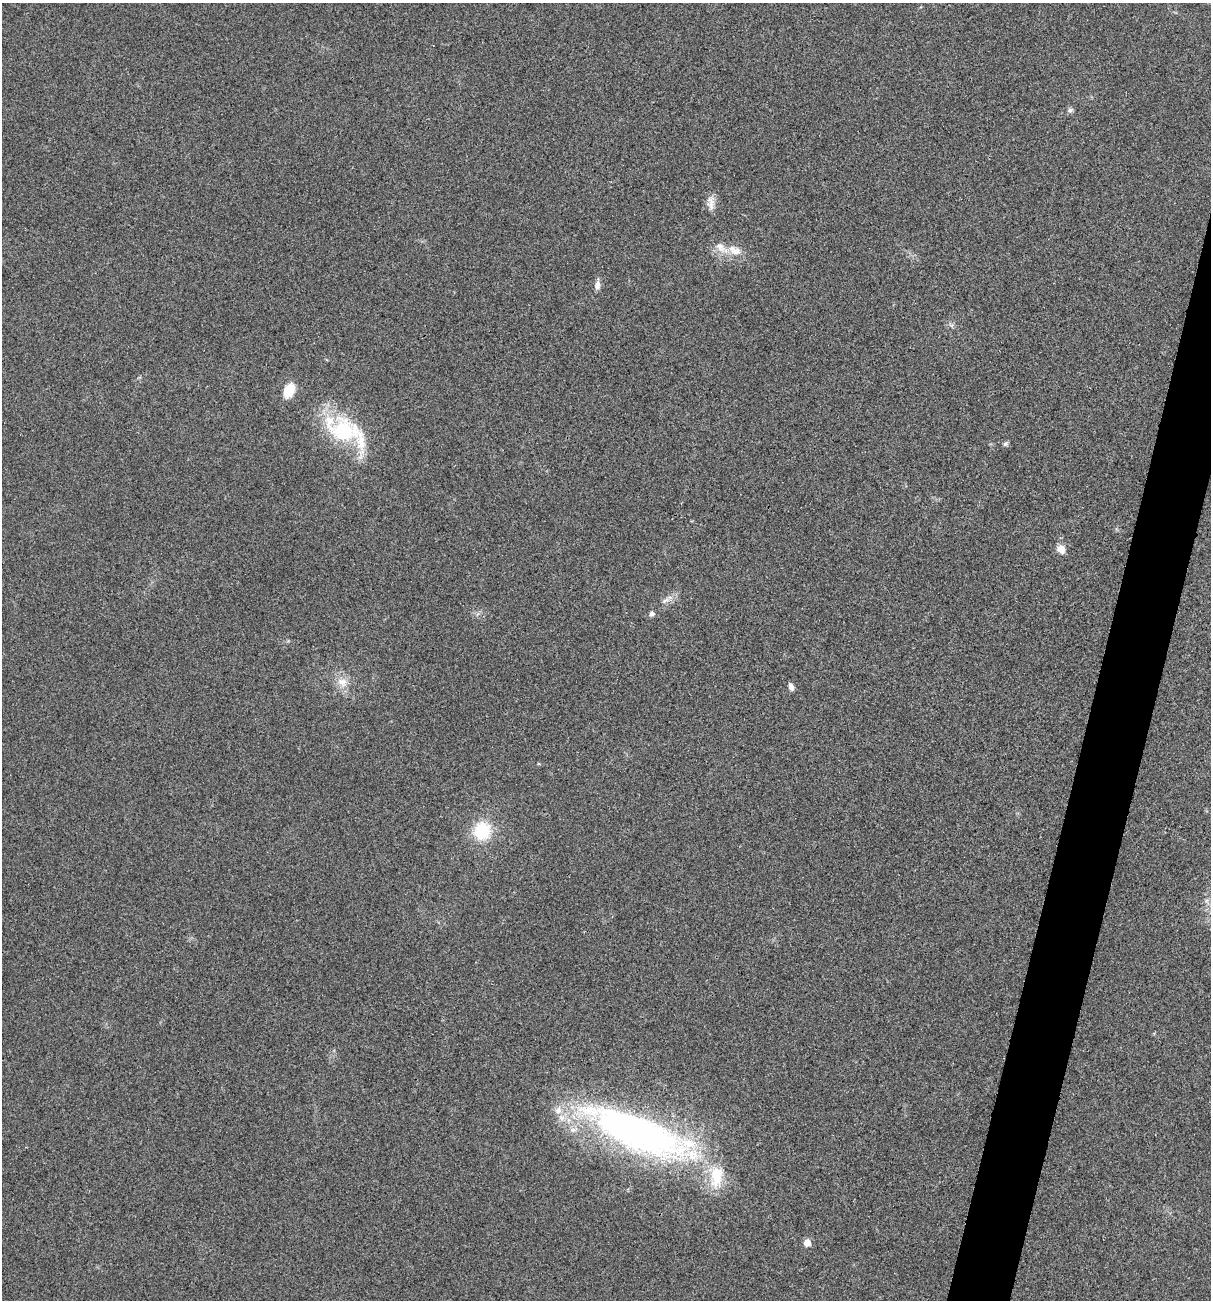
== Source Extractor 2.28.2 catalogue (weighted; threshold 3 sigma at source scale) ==
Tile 10 of 4 x 4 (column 2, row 3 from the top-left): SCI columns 1340-2548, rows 1306-2603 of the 5220 x 5205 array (HDU 1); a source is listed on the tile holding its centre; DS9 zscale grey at full resolution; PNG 1213 x 1302 px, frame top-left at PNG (2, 3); no overlay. Shown black and unused: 4% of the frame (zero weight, under 3 of 4 exposures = <1% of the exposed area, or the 3 px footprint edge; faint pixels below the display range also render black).
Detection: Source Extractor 2.28.2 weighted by HDU 2 'WHT'; one run over the whole footprint, this tile lists its part. Background 0.0264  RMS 0.0059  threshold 0.0265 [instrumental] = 3 sigma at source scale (4.5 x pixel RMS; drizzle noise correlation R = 1.50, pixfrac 1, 0.05/0.05 arcsec/px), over >= 5 px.
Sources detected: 20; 5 inside a brighter listed object's ellipse — not listed separately; the other 15 listed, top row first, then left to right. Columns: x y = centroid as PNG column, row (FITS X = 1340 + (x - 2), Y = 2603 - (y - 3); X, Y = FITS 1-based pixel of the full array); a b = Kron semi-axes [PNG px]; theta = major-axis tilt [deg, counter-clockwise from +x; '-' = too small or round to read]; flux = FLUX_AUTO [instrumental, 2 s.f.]
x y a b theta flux
1070 110 7 6 - 1.5
711 203 19 8 -85 4.3
735 250 21 11 -25 6.9
597 285 11 7 83 2.6
289 390 13 9 65 13
345 431 45 33 -12 45
1005 444 6 5 - 1.3
1061 549 10 9 - 4.5
665 601 10 4 22 1.8
652 614 5 5 - 1.9
342 682 13 10 -20 5.4
791 687 8 5 -70 2.5
482 831 19 17 69 23
638 1132 128 38 -22 240
807 1243 6 5 - 6.6